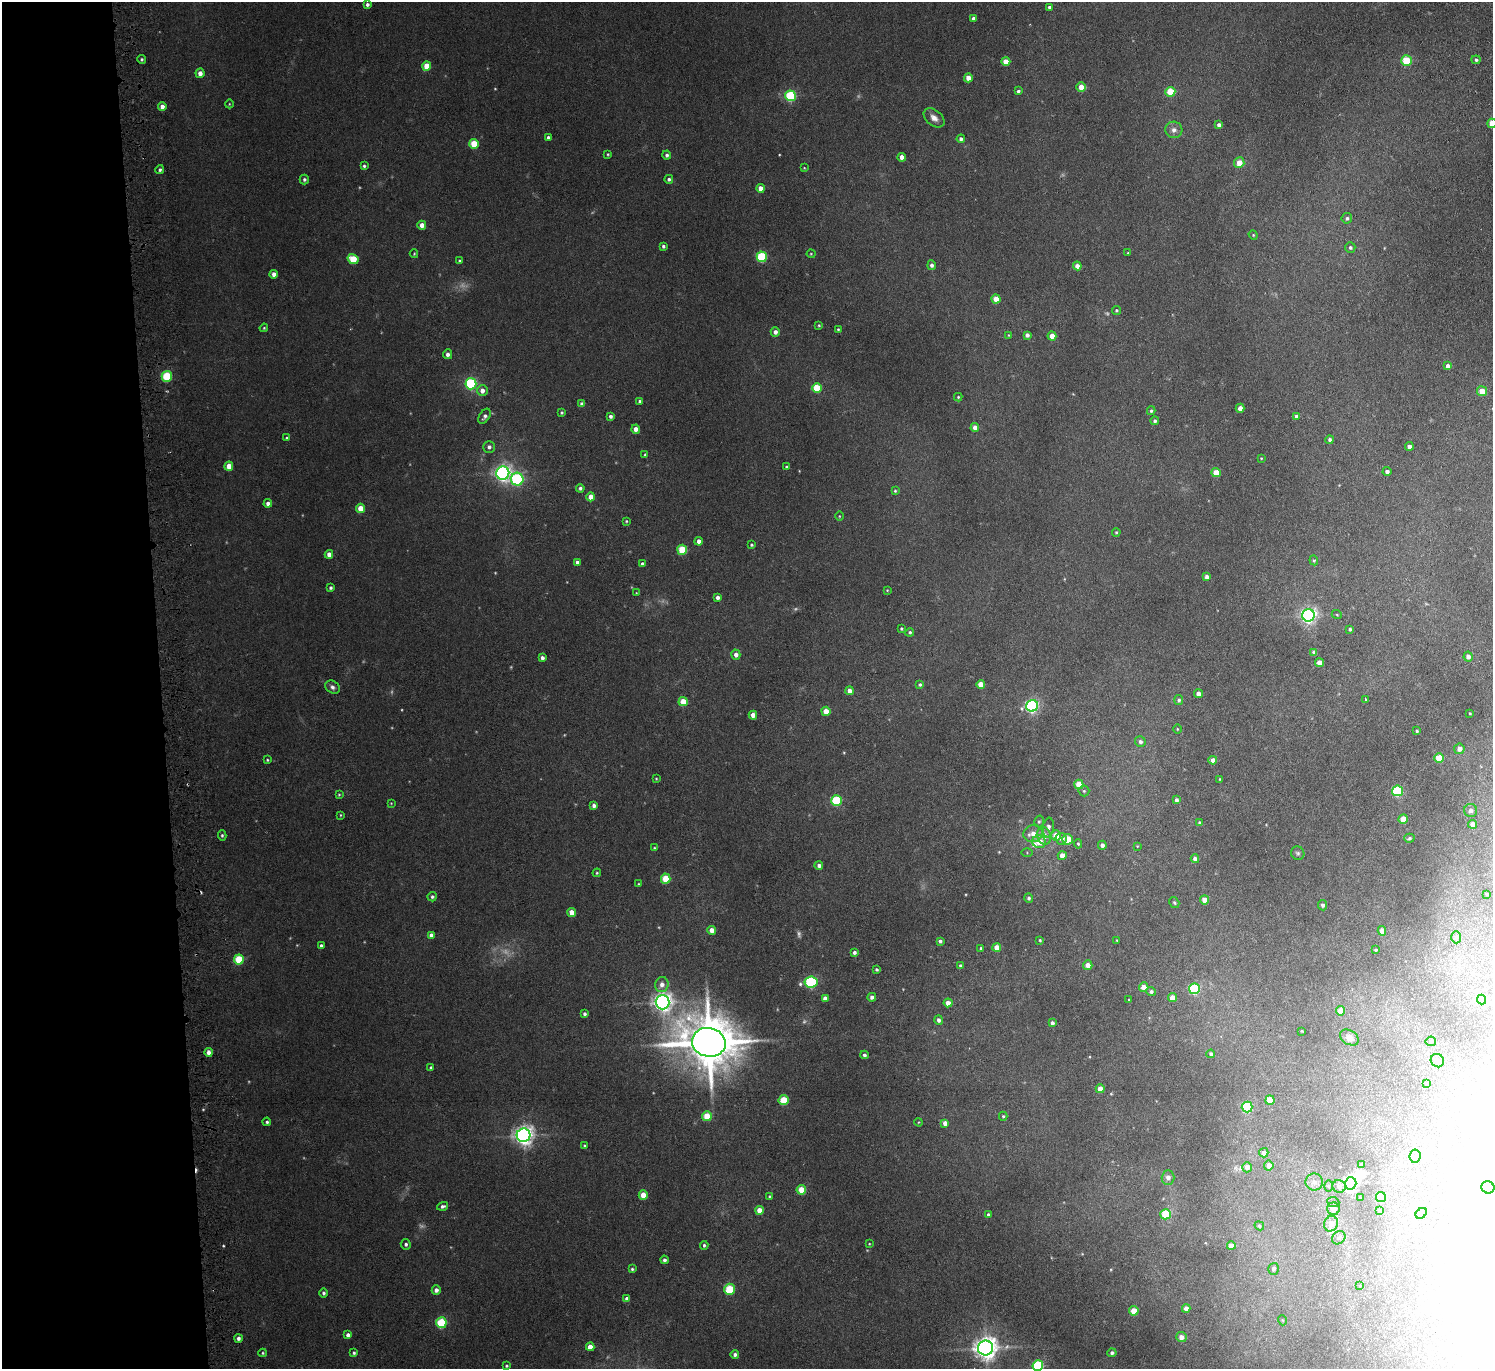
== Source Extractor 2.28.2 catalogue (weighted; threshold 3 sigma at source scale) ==
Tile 4 of 3 x 3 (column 1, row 2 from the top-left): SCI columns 52-1542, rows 1491-2857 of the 4545 x 4424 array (HDU 1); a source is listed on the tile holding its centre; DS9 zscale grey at full resolution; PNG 1495 x 1371 px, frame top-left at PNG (2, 2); each listed source drawn as its Kron ellipse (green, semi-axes under 4 px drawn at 4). Shown black and unused: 11% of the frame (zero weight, under 3 of 6 exposures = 2% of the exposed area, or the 3 px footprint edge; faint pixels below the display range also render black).
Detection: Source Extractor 2.28.2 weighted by HDU 2 'WHT'; one run over the whole footprint, this tile lists its part. Background -0.0823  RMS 0.0079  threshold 0.0324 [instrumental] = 3 sigma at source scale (4.09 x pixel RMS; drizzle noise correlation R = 1.36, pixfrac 0.8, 0.05/0.05 arcsec/px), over >= 5 px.
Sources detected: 307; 10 too faint to see at this stretch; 5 inside a brighter object's white glare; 3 cosmic-ray / hot-pixel residue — neither listed nor drawn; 2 inside a brighter listed object's ellipse — not listed separately; the other 287 listed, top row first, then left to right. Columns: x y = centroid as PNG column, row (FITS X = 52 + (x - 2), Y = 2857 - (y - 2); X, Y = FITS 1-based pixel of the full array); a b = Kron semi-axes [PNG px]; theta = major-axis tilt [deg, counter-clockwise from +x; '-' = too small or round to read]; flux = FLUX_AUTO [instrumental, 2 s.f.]
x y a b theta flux
367 4 4 3 - 2
1049 7 3 3 - 1.3
973 18 4 3 - 2
142 59 4 4 - 1.2
1476 60 4 4 - 1.5
1006 61 4 4 - 9.9
1406 61 5 5 - 30
427 66 5 4 - 11
200 73 5 4 - 4.1
968 78 4 4 - 6.6
1081 87 4 4 - 12
1018 91 4 3 - 1.5
1170 92 5 5 - 22
791 96 5 5 - 60
229 104 4 3 - 0.56
162 106 4 4 - 3.6
934 118 12 7 -41 4.8
1492 123 5 4 - 11
1219 125 4 4 - 2.7
1174 130 8 8 - 3.8
548 137 3 3 - 1.7
961 139 4 4 - 2.4
474 144 5 5 - 21
608 154 4 3 - 0.76
667 155 4 4 - 1.7
902 157 4 4 - 4.8
1239 163 5 5 - 9.6
364 166 4 3 - 1.3
804 168 3 3 - 0.53
160 170 4 4 - 1.5
304 179 5 4 - 1.6
669 179 4 4 - 1.6
760 188 4 4 - 5.4
1347 218 5 5 - 1.7
422 225 4 4 - 5.9
1253 235 5 4 - 0.81
663 246 3 3 - 1.4
1350 247 5 5 - 1.6
1128 253 3 3 - 0.64
414 254 4 3 - 0.68
811 254 4 4 - 0.67
762 257 5 5 - 55
353 259 6 5 - 23
459 261 4 4 - 1
932 265 5 4 - 2.5
1077 266 4 4 - 4.4
274 274 4 4 - 3.9
996 299 4 4 - 11
1116 310 4 4 - 1.1
819 325 3 3 - 0.84
264 328 4 3 - 0.81
838 329 3 3 - 0.84
775 332 5 4 - 3.2
1009 335 4 3 - 0.62
1027 335 4 4 - 2.7
1052 336 4 4 - 8
448 354 5 4 - 3
1448 366 4 4 - 3.9
167 376 5 5 - 40
471 384 6 5 - 75
817 388 5 5 - 26
482 391 5 5 - 4.9
1482 391 5 5 - 12
958 397 4 4 - 0.9
640 401 3 3 - 1.1
582 404 4 4 - 3.7
1240 408 4 4 - 4.4
1151 411 4 3 - 1.2
562 413 4 4 - 0.98
485 416 8 5 58 2.3
610 416 3 3 - 1.8
1296 416 4 4 - 2.1
1155 421 4 4 - 1.7
975 427 4 4 - 4.8
636 429 4 4 - 4.8
287 438 4 3 - 1.1
1330 440 4 4 - 1.8
1409 446 4 4 - 3.2
489 447 5 5 - 2.4
645 455 4 3 - 0.8
1261 458 3 3 - 0.63
229 466 4 4 - 7.9
786 467 4 4 - 1.4
1387 471 4 4 - 2.5
503 473 7 6 - 280
1216 473 4 4 - 14
517 479 6 6 - 90
580 488 4 4 - 1.7
895 491 4 3 - 0.93
591 497 4 4 - 7.2
268 503 4 4 - 3
361 508 5 4 - 12
839 516 5 3 - 0.63
626 521 4 3 - 0.73
1116 532 4 3 - 0.95
699 541 4 4 - 4.6
751 545 3 3 - 1
682 550 5 5 - 30
329 554 4 4 - 4.4
1314 560 5 4 - 0.98
577 562 4 4 - 2.2
642 564 4 4 - 1.5
1207 577 4 4 - 3.1
331 588 4 3 - 1.5
887 590 4 3 - 0.72
636 593 4 2 - 0.5
718 597 4 4 - 2.8
1308 615 6 6 - 240
1337 615 5 3 - 0.63
901 628 4 4 - 1
1350 629 3 3 - 1.2
910 632 4 4 - 1.3
1314 652 4 4 - 3.1
736 655 5 4 - 3.7
1468 657 5 4 - 3.9
542 658 4 3 - 2.7
1320 663 4 4 - 8.8
920 684 4 4 - 1.4
981 684 4 4 - 8.7
332 687 8 6 -34 2.6
849 691 4 4 - 4.7
1198 694 4 4 - 4.6
1366 699 4 2 - 0.82
1179 700 5 4 - 1.6
683 702 5 4 - 15
1032 706 6 6 - 150
826 711 4 4 - 7.1
1470 713 3 2 - 0.68
753 715 4 4 - 5.2
1177 729 5 3 - 0.63
1417 731 4 3 - 1.1
1140 742 5 5 - 2.5
1459 749 5 5 - 4.6
1439 758 5 4 - 16
267 760 3 3 - 0.74
1213 760 4 4 - 5.6
656 779 3 2 - 0.62
1220 779 3 3 - 0.63
1079 784 4 4 - 14
1084 791 5 5 - 1.2
1398 791 5 5 - 60
339 795 4 3 - 0.7
837 800 5 5 - 49
1176 800 4 3 - 1.9
391 803 3 3 - 0.57
594 805 4 4 - 2.5
1471 810 6 6 - 2.8
340 815 4 2 - 0.62
1403 819 5 4 - 11
1039 821 6 4 73 1.2
1200 823 4 4 - 2.2
1472 824 4 4 - 6.4
1048 827 10 5 81 3.1
1033 834 10 8 19 6.1
222 835 5 4 - 1.3
1056 835 5 5 - 11
1044 836 9 7 -72 7.1
1409 838 5 4 - 1.4
1061 839 6 5 - 2.2
1067 839 5 5 - 20
1039 842 7 6 - 9.3
1078 844 5 4 - 1.1
1102 845 4 4 - 2.8
1137 846 4 3 - 0.56
654 848 4 3 - 0.8
1027 853 6 4 -1 0.84
1298 853 7 6 - 1.6
1062 856 4 4 - 7.8
1195 859 4 4 - 3.9
819 866 4 4 - 2.6
597 873 4 4 - 0.85
666 879 5 5 - 22
639 884 4 3 - 0.61
1487 894 3 3 - 0.63
432 897 5 4 - 1.6
1029 898 5 4 - 1.7
1205 900 4 4 - 9.4
1174 902 6 4 -57 1.1
1323 905 5 4 - 1.8
572 912 4 4 - 7.5
712 930 4 4 - 5.7
1382 931 4 4 - 6.5
431 935 4 4 - 2.9
1456 937 6 5 - 1.4
1040 940 4 3 - 0.87
1117 940 3 3 - 0.62
940 941 4 3 - 1.5
321 946 4 3 - 1.8
997 947 4 4 - 9.6
981 948 3 3 - 1.1
1376 950 3 2 - 0.85
854 952 4 4 - 2.1
239 960 5 5 - 32
1088 965 4 4 - 5.8
960 966 4 4 - 1.8
876 969 3 3 - 1.2
811 982 6 5 - 98
662 984 7 7 - 4.6
1144 987 4 4 - 7.7
1194 989 5 5 - 70
1151 991 5 4 - 1.7
872 997 4 4 - 3
825 998 4 4 - 3.5
1172 998 4 4 - 7.7
1129 1000 3 3 - 0.83
1481 1000 5 4 - 3.8
663 1002 7 7 - 430
948 1003 4 4 - 6.4
1340 1011 4 4 - 9.9
584 1014 4 3 - 1.7
939 1020 5 4 - 2.7
1052 1023 4 3 - 2.6
1302 1031 3 2 - 0.59
1349 1038 10 7 -32 4.1
1431 1041 5 5 - 1.1
709 1042 17 14 -13 4500
208 1052 4 4 - 4.7
1211 1054 4 4 - 1.7
864 1055 4 4 - 1.7
1437 1061 7 6 - 2.5
431 1068 3 3 - 1.3
1427 1084 3 3 - 1.9
1100 1089 4 4 - 7.2
783 1100 5 5 - 26
1270 1100 5 4 - 16
1247 1107 5 5 - 62
707 1116 5 4 - 20
1003 1116 4 4 - 0.92
267 1122 4 4 - 1.4
919 1122 4 3 - 0.55
945 1123 4 4 - 4.2
524 1135 7 7 - 440
584 1146 4 4 - 0.85
1264 1153 5 4 - 2.9
1415 1156 7 5 83 1.9
1361 1165 4 4 - 3.1
1269 1166 5 4 - 4.3
1247 1167 5 5 - 4.7
1168 1177 7 6 - 4.5
1314 1182 9 8 - 4.1
1351 1183 6 5 - 260
1329 1186 6 4 89 0.95
1339 1186 6 6 - 2.8
1488 1187 6 6 - 5.3
801 1190 5 5 - 16
643 1195 4 4 - 10
769 1196 4 4 - 0.79
1381 1197 5 5 - 35
1361 1198 3 2 - 0.68
1333 1202 6 5 - 1.3
443 1206 5 4 - 1.9
1333 1209 6 6 - 5
759 1210 4 4 - 8.1
1379 1211 4 3 - 1.5
1421 1213 6 4 42 4.5
1166 1214 5 5 - 31
988 1215 4 4 - 1.5
1331 1224 8 7 - 6.3
1259 1226 5 4 - 0.96
1339 1238 7 6 - 1.8
406 1244 5 5 - 1.8
869 1244 4 3 - 0.54
704 1245 4 4 - 1.3
1231 1246 4 4 - 7.7
664 1260 4 4 - 2.1
632 1269 4 3 - 1.1
1274 1269 6 5 - 1.9
1360 1286 3 2 - 0.9
729 1289 5 5 - 31
436 1290 4 4 - 3.2
324 1293 5 4 - 1.6
627 1299 4 4 - 4.1
1186 1308 4 4 - 4.2
1134 1311 4 4 - 13
1282 1320 5 3 - 0.54
441 1323 5 5 - 52
348 1335 4 4 - 2.9
1181 1337 5 5 - 5.6
238 1338 4 4 - 2.4
590 1347 4 4 - 7.1
986 1348 7 7 - 670
263 1353 4 4 - 0.92
354 1353 4 4 - 1.3
1112 1353 4 4 - 1.9
735 1355 4 4 - 2.5
507 1366 4 3 - 0.95
1038 1366 5 5 - 65
Isophote crosses this tile's border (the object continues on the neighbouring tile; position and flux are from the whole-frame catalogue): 2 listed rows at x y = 1492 123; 1038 1366